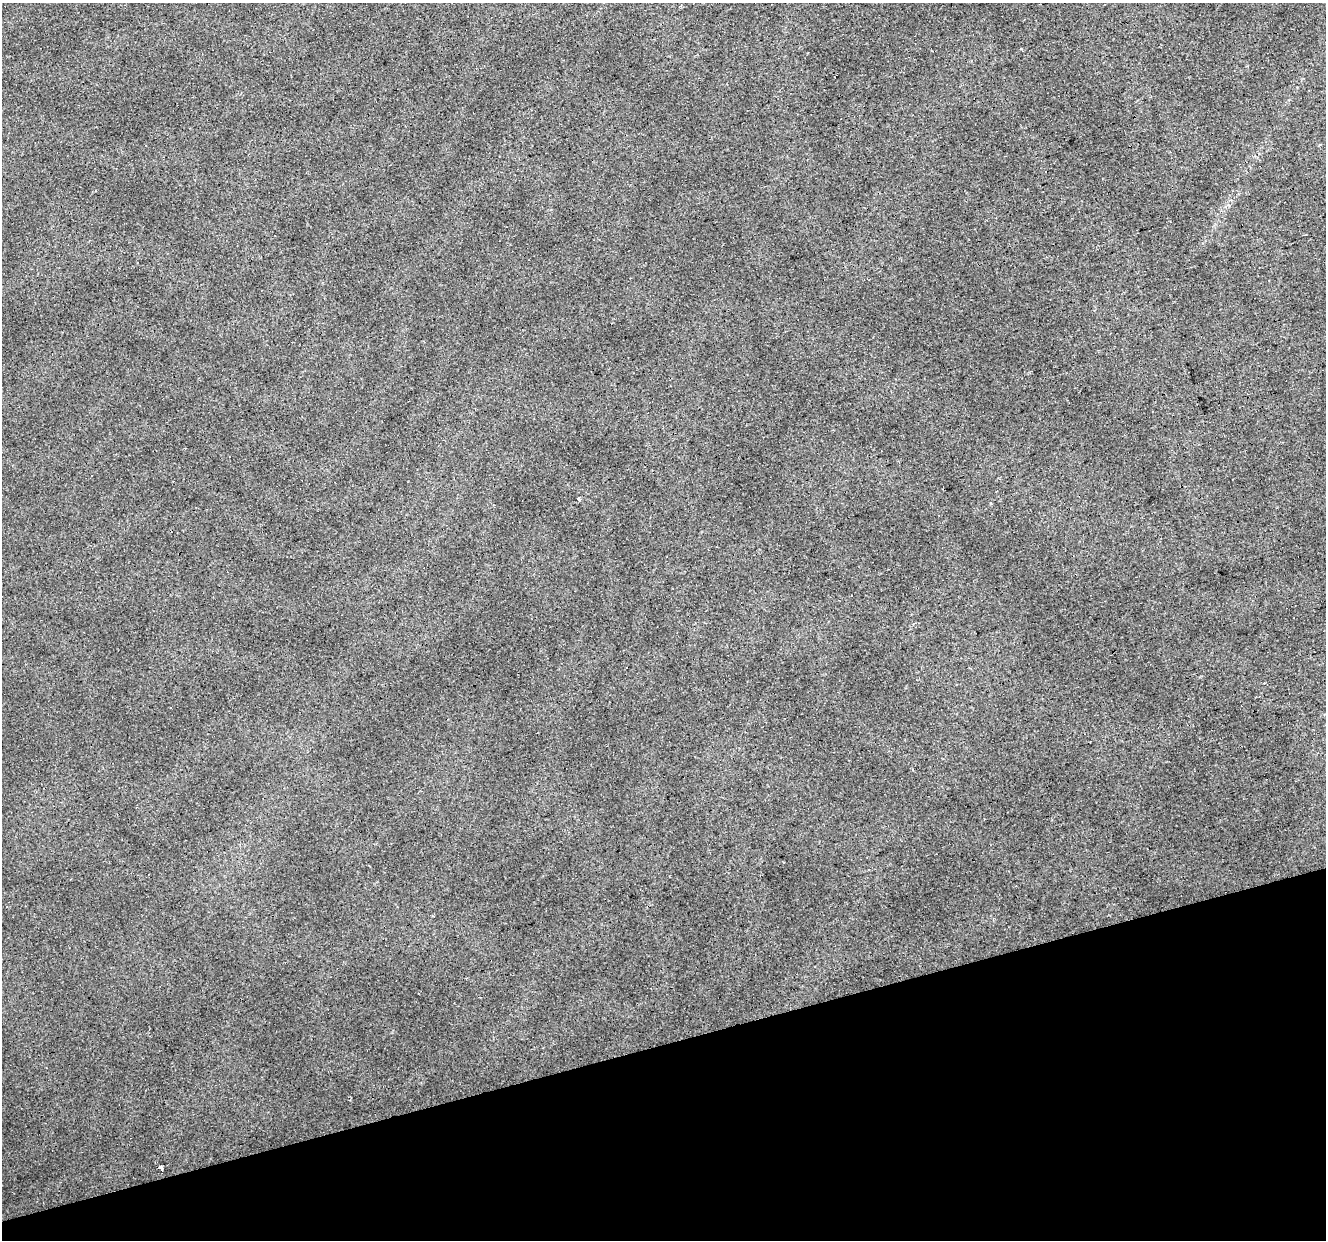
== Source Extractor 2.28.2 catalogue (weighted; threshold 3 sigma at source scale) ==
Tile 14 of 4 x 4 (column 2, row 4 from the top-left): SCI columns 1325-2648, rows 54-1291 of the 5297 x 5113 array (HDU 1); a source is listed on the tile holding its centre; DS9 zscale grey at full resolution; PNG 1328 x 1242 px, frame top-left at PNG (2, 3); no overlay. Shown black and unused: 16% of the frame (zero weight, under 2 of 3 exposures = <1% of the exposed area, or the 3 px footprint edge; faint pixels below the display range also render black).
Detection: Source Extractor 2.28.2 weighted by HDU 2 'WHT'; one run over the whole footprint, this tile lists its part. Background 0.0371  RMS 0.0065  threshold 0.0291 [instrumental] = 3 sigma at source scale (4.5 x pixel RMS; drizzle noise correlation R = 1.50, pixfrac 1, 0.0396/0.0396 arcsec/px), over >= 5 px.
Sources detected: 9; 3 cosmic-ray / hot-pixel residue — not listed; the other 6 listed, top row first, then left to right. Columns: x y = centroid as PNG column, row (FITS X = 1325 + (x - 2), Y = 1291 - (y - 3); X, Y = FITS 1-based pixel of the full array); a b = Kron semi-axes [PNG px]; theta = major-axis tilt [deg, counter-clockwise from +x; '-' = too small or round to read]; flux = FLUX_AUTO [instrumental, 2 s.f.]
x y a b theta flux
92 476 3 3 - 0.81
579 499 3 3 - 2.7
627 667 3 3 - 3.4
7 907 3 3 - 0.62
466 978 2 2 - 0.58
161 1168 3 3 - 57